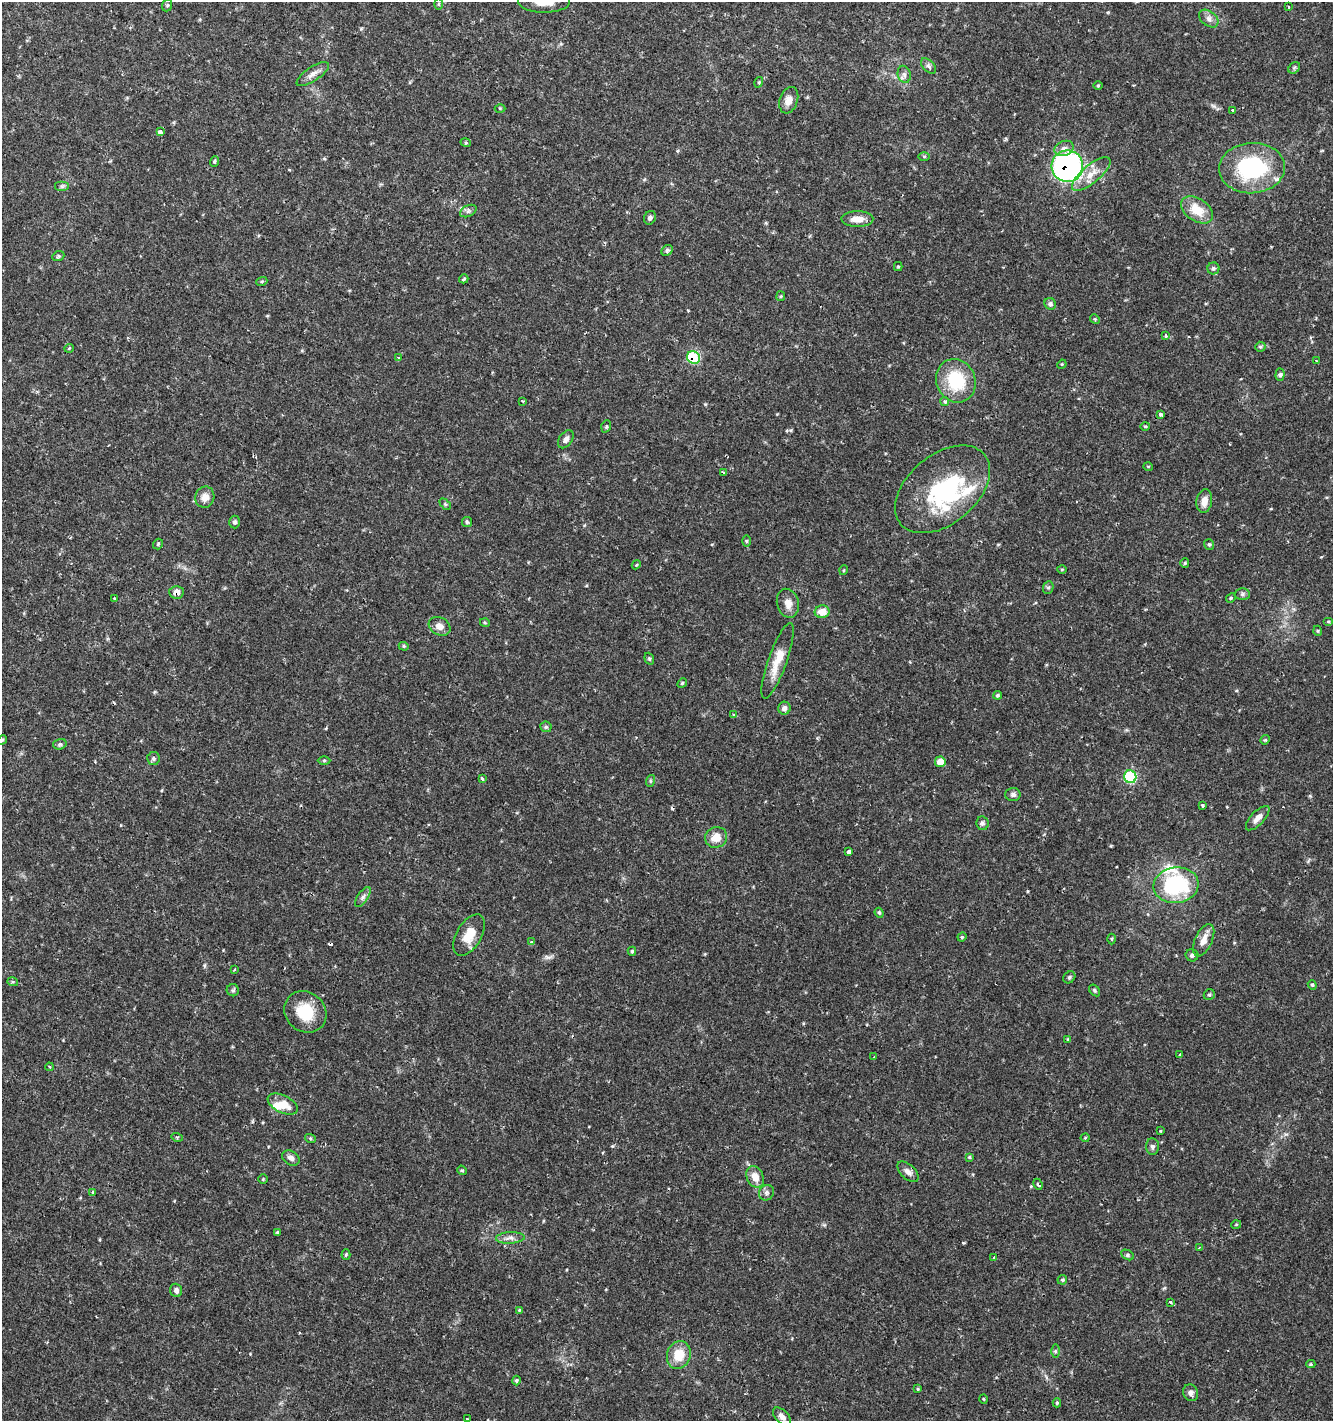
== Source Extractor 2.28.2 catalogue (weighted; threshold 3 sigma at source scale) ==
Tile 11 of 4 x 4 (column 3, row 3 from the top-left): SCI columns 2933-4263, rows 1423-2841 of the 5800 x 5692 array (HDU 1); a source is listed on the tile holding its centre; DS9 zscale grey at full resolution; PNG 1335 x 1423 px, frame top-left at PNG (2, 2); each listed source drawn as its Kron ellipse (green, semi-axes under 4 px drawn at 4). Shown black and unused: <1% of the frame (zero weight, under 2 of 3 exposures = <1% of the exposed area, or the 3 px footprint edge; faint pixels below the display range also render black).
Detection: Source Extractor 2.28.2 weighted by HDU 2 'WHT'; one run over the whole footprint, this tile lists its part. Background 0.0364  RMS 0.0033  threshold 0.015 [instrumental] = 3 sigma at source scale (4.5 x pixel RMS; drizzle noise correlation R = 1.50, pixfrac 1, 0.0396/0.0396 arcsec/px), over >= 5 px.
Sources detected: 166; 2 inside a brighter object's white glare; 4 cosmic-ray / hot-pixel residue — neither listed nor drawn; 2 inside a brighter listed object's ellipse — not listed separately; the other 158 listed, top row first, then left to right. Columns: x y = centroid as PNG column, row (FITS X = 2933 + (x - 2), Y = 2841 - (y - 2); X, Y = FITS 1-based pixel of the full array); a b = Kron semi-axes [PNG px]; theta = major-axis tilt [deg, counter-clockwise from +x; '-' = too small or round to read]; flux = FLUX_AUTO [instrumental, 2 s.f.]
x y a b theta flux
544 2 26 11 -1 6
438 4 6 4 89 0.41
167 5 6 5 - 0.54
1288 7 3 3 - 0.49
1209 19 11 7 -40 1.6
929 66 9 5 -46 0.89
1294 68 6 5 - 0.57
313 74 19 7 34 2.2
904 74 9 6 -75 1.2
759 82 5 3 - 0.35
1098 85 5 3 - 0.32
789 100 13 9 71 2.8
500 108 5 3 - 0.34
1232 111 3 3 - 0.42
160 132 4 3 - 3.3
466 143 5 3 - 0.38
1064 148 10 7 20 1.5
924 156 5 3 - 0.39
214 161 5 4 - 0.53
1067 166 16 15 - 93
1252 168 33 25 3 33
1091 174 24 9 40 4.7
62 186 7 5 0 0.69
1197 210 18 11 -35 6.8
468 211 9 5 25 0.9
650 218 7 5 65 0.99
857 219 16 8 0 3.3
667 250 6 5 - 0.72
58 256 6 4 22 0.52
898 266 4 4 - 0.39
1213 268 6 6 - 0.72
464 279 5 4 - 0.45
262 281 6 3 19 0.39
781 296 5 4 - 0.38
1050 304 6 5 - 0.97
1095 319 5 4 - 0.39
1166 336 4 3 - 0.6
1260 347 5 5 - 0.56
69 348 5 3 - 0.28
398 357 4 3 - 0.27
693 358 7 6 - 17
1316 360 3 2 - 0.24
1062 364 5 3 - 0.31
1280 375 6 4 87 0.79
956 381 22 19 -66 17
523 401 2 2 - 0.29
945 401 4 4 - 1
1161 414 4 3 - 1.1
606 426 6 4 70 0.54
1145 426 5 3 - 0.33
566 439 10 6 54 1.4
1148 466 5 3 - 0.28
723 472 3 3 - 0.61
943 489 54 34 40 36
205 497 11 9 69 2.7
1204 501 12 7 80 2.8
445 504 6 4 -45 0.57
235 522 6 5 - 0.7
467 522 5 5 - 0.5
747 541 6 4 -90 0.44
158 544 5 5 - 0.47
1209 544 5 5 - 0.54
1185 563 5 4 - 0.43
636 565 5 3 - 0.3
1062 569 5 3 - 0.3
844 570 5 3 - 0.29
1048 587 6 5 - 0.64
176 592 7 6 - 2
1242 594 7 6 - 0.79
1231 598 5 4 - 0.43
115 599 3 3 - 0.45
788 603 15 11 -75 2.8
822 612 7 6 - 4.1
1328 621 5 3 - 0.34
485 623 5 3 - 0.33
440 626 11 8 -29 2.3
1318 631 5 3 - 0.31
404 646 5 4 - 0.46
649 659 6 4 -69 0.52
778 661 40 9 70 6.5
682 683 5 4 - 0.44
998 695 4 4 - 0.51
784 708 6 6 - 1.2
733 715 4 3 - 0.46
546 727 6 5 - 0.55
2 740 5 4 - 0.36
1265 740 5 4 - 0.36
60 744 7 5 15 0.65
153 758 6 6 - 0.78
324 760 6 4 0 0.48
940 762 5 5 - 4.1
1130 777 6 6 - 25
482 779 4 3 - 0.8
650 781 6 4 72 0.43
1013 794 7 6 - 1
1202 805 3 3 - 0.79
1258 818 15 6 47 2.2
982 823 7 6 - 0.74
716 837 11 10 - 3.9
849 852 4 3 - 1.5
1176 885 22 18 8 27
363 897 11 5 56 1.2
879 913 5 4 - 0.43
469 935 23 12 60 6
962 937 4 4 - 0.37
1112 939 5 3 - 0.36
1204 940 17 8 65 3.3
531 941 4 3 - 0.48
632 951 4 4 - 0.49
1192 955 6 6 - 0.92
235 969 4 2 - 0.26
1069 977 6 5 - 0.55
13 982 5 3 - 0.41
1312 985 5 4 - 0.45
233 990 6 6 - 0.65
1095 990 6 4 -55 0.52
1209 995 6 5 - 0.56
305 1012 22 19 -40 10
1068 1039 4 3 - 0.37
1180 1055 4 4 - 0.42
874 1057 4 3 - 0.37
49 1067 4 3 - 0.4
283 1104 16 8 -27 5.1
1160 1131 3 2 - 0.27
177 1137 5 3 - 0.36
310 1138 5 3 - 0.42
1085 1138 4 4 - 0.37
1152 1147 8 6 -85 0.9
969 1157 4 4 - 0.36
291 1158 9 7 -31 1.5
462 1170 5 4 - 0.45
908 1172 13 7 -44 1.8
755 1177 11 8 -66 3.5
263 1179 4 4 - 0.34
1038 1184 6 3 -64 0.53
93 1192 3 3 - 1.1
766 1193 8 7 - 1.1
1236 1225 5 3 - 0.27
277 1232 3 3 - 1.5
510 1238 14 5 2 1.6
1199 1248 3 3 - 0.24
346 1254 5 4 - 0.46
1127 1255 7 5 -27 0.59
994 1257 4 2 - 0.34
1062 1280 5 4 - 0.57
176 1290 7 5 -71 1
1170 1302 3 3 - 1.8
519 1310 4 3 - 0.3
1055 1351 6 4 -89 0.56
679 1355 14 12 70 6.9
1311 1364 4 4 - 0.45
516 1381 5 4 - 0.52
918 1389 4 3 - 0.35
1191 1393 8 7 - 1.4
983 1399 4 3 - 0.3
1057 1403 4 4 - 0.48
782 1416 11 6 -45 1.9
467 1419 3 2 - 0.39
Overlapping masked pixels (flux is a lower limit): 3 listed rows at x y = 1067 166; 693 358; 176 592
Isophote crosses this tile's border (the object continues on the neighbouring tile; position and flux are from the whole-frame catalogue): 2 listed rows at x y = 544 2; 2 740